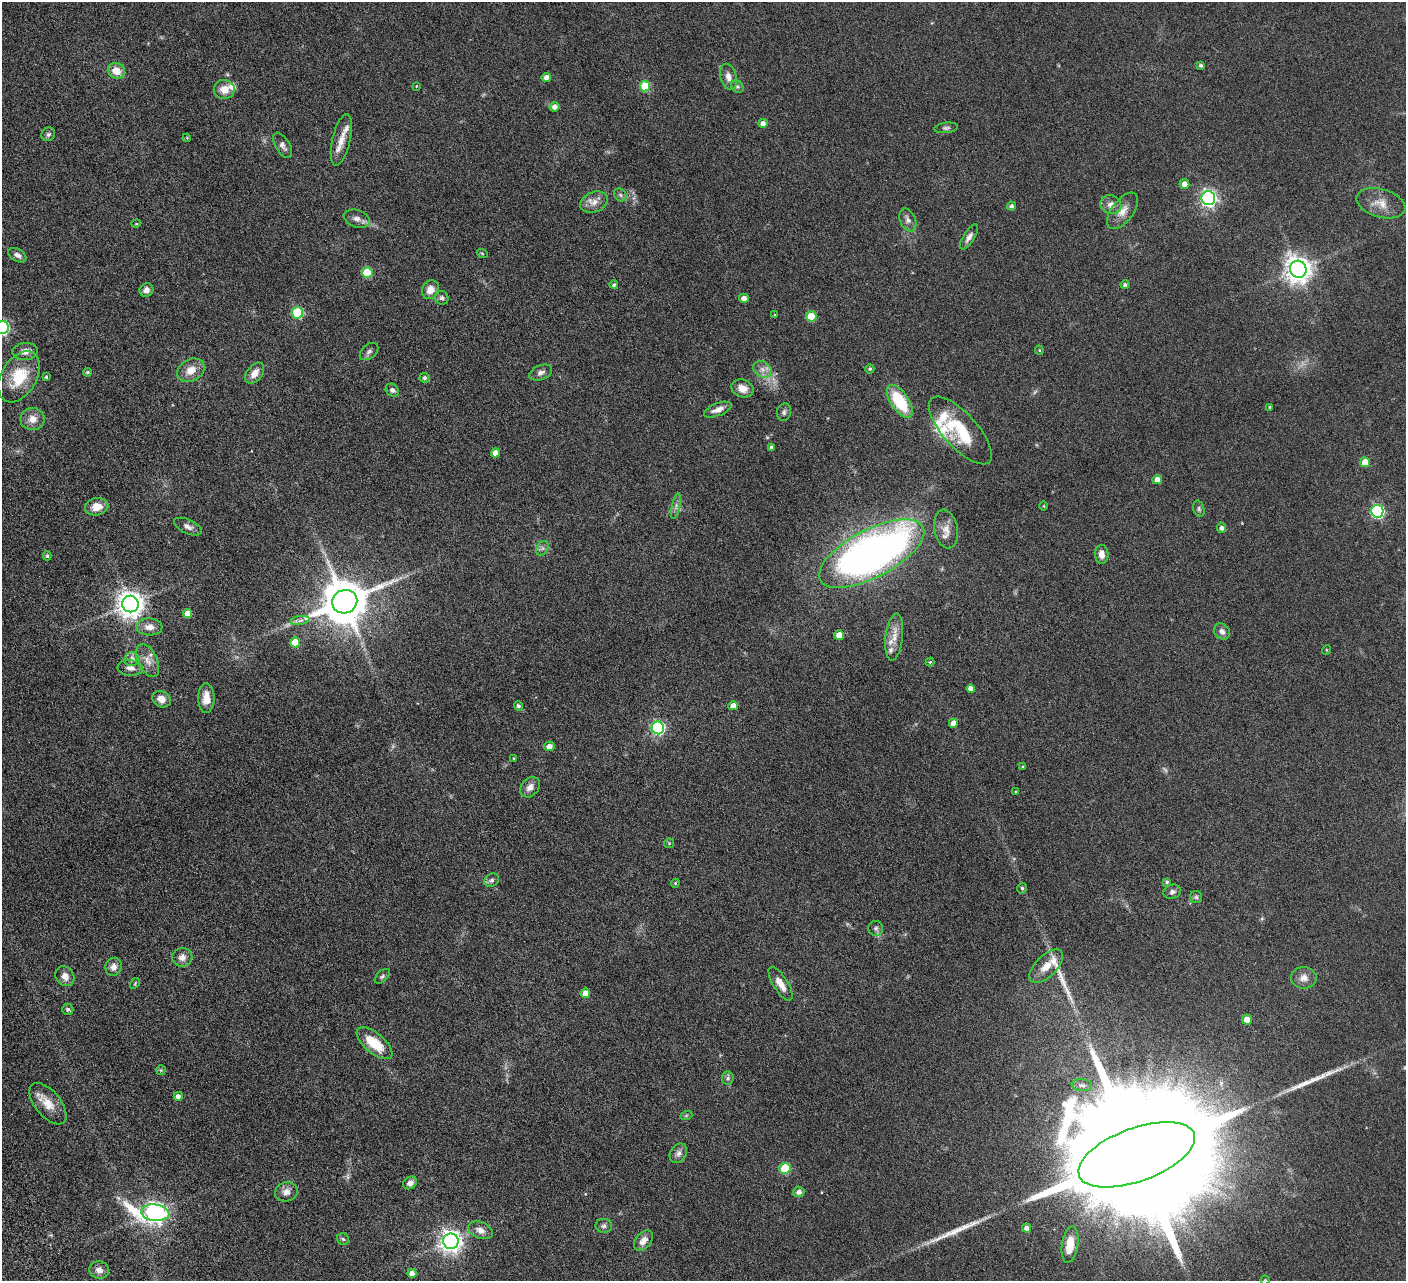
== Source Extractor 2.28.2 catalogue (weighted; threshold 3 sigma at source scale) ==
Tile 7 of 4 x 4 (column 3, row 2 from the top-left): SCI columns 2864-4267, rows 2881-4159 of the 5728 x 5631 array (HDU 1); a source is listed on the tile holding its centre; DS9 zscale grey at full resolution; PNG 1408 x 1283 px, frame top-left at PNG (2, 2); each listed source drawn as its Kron ellipse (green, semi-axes under 4 px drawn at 4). Nothing masked; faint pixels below the display range render black.
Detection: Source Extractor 2.28.2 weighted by HDU 2 'WHT'; one run over the whole footprint, this tile lists its part. Background 0.0566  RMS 0.0062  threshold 0.0255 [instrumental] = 3 sigma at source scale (4.09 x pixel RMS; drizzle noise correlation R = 1.36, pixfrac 0.8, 0.05/0.05 arcsec/px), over >= 5 px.
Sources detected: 160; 6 too faint to see at this stretch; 3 long thin detections or spike segments (spike, bleed or trail) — neither listed nor drawn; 5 inside a brighter listed object's ellipse — not listed separately; the other 146 listed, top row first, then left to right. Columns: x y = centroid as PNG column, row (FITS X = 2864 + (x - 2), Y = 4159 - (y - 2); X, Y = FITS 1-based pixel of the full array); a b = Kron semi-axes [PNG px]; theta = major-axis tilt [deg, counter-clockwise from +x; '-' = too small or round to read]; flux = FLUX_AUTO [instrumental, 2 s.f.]
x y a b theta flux
1201 65 4 3 - 1.1
116 71 9 7 -28 6.8
546 77 5 4 - 2.8
728 77 13 8 -75 4
416 86 3 2 - 0.36
645 86 5 5 - 21
737 87 7 5 -42 1.1
224 89 10 9 - 6.1
555 107 5 5 - 3.2
763 123 4 4 - 2.8
946 128 12 5 6 1.5
48 134 7 6 - 1.4
187 138 4 3 - 0.51
341 140 26 9 77 7.8
283 145 14 7 -58 2.7
1184 184 5 5 - 3.1
620 195 7 5 -46 1.2
1208 198 7 6 - 180
594 202 14 10 21 4.7
1381 203 25 14 -16 7.9
1111 205 10 9 - 3.8
1011 206 4 4 - 1.3
1123 211 21 11 53 6.2
357 219 13 8 -18 3.1
908 220 12 7 -67 2.8
136 224 5 3 - 0.46
969 237 14 5 57 2.5
482 253 5 3 - 0.55
17 255 10 6 -31 2.6
1298 269 9 8 - 580
367 272 5 5 - 23
614 285 4 4 - 1.1
1125 285 4 4 - 1.3
146 290 7 6 - 2.8
430 290 10 8 63 5.6
442 298 7 6 - 1.6
744 298 5 4 - 3
297 313 5 5 - 42
775 315 4 3 - 0.42
811 316 5 5 - 18
2 328 6 6 - 84
1039 350 4 4 - 0.55
25 351 12 8 4 4
369 352 10 7 40 1.8
762 369 10 7 -33 3.3
870 369 4 4 - 0.75
191 370 14 11 29 6.7
87 372 4 4 - 0.94
255 373 12 7 52 5.2
541 373 12 7 22 2.3
19 377 28 17 59 21
46 377 3 3 - 0.68
425 378 5 5 - 1.3
742 388 11 9 -20 4.4
392 390 7 6 - 1.5
900 401 19 9 -56 28
1270 407 3 3 - 0.49
718 410 14 6 21 4.2
784 412 9 7 74 1.6
33 419 12 11 - 5.5
960 430 43 17 -48 28
772 448 4 3 - 1.8
495 453 4 4 - 4
1365 462 5 5 - 7.7
1157 480 5 4 - 3.9
676 506 13 4 78 2
1044 506 5 3 - 0.45
97 507 11 8 12 6.8
1199 509 8 5 -74 1.3
1377 511 6 6 - 84
188 527 15 7 -24 2.7
1222 528 5 4 - 1.9
946 529 20 11 -79 6.1
542 548 8 5 60 1.6
872 554 58 24 28 350
1102 554 9 6 -87 4
47 556 4 4 - 0.93
345 602 12 11 - 2500
130 604 8 8 - 590
187 614 4 4 - 6
300 620 9 4 9 1.8
149 627 13 8 -3 4.8
1222 631 9 7 -45 2.6
839 635 5 4 - 7.3
894 637 24 8 83 6.2
295 642 5 5 - 11
1326 650 5 3 - 0.46
132 659 7 7 - 2.9
148 660 17 9 -65 5.2
930 662 4 4 - 0.61
130 668 13 7 -4 3.2
970 689 4 4 - 3.1
206 698 15 8 90 6.5
161 699 10 7 -32 4.5
518 706 5 4 - 1.3
733 706 4 4 - 4.2
953 723 4 4 - 4.4
658 728 6 6 - 88
549 746 5 4 - 3.1
514 758 4 2 - 0.36
1023 767 3 2 - 0.54
530 787 11 8 49 3.6
1016 792 3 3 - 0.49
669 843 5 5 - 0.61
492 880 8 6 31 1.5
1167 882 4 4 - 0.88
675 883 4 4 - 0.61
1022 888 5 4 - 0.92
1172 892 9 7 22 1.9
1196 897 6 6 - 1.2
876 928 7 7 - 1.4
182 957 10 9 - 3.5
1046 966 21 10 45 9.1
114 967 9 8 - 3.9
65 976 10 9 - 4.2
382 976 9 5 44 1.2
1304 978 13 11 -1 4.3
135 983 6 3 57 0.57
780 984 19 7 -58 5.7
585 993 5 5 - 5.9
68 1009 6 5 - 0.99
1247 1020 5 5 - 6.3
375 1043 22 10 -40 15
161 1070 5 5 - 0.63
728 1078 6 6 - 1.3
1082 1085 10 6 -7 2
178 1096 4 4 - 2.3
48 1104 25 12 -51 9.3
686 1116 6 4 20 0.77
678 1153 10 8 56 2.5
1137 1155 61 26 20 61000
785 1168 5 5 - 25
410 1183 7 5 37 2.6
286 1192 11 9 14 3.6
799 1192 5 5 - 2.3
155 1213 14 8 -6 340
604 1226 8 7 - 1.7
1026 1228 4 4 - 2.4
480 1230 13 8 -22 3.9
343 1239 6 6 - 1.1
451 1241 8 7 - 380
643 1241 11 7 51 4.1
1070 1244 18 8 82 9.6
99 1270 10 8 -14 3.5
412 1273 4 4 - 3.3
1265 1280 4 4 - 0.74
Isophote crosses this tile's border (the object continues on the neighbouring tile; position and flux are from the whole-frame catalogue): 2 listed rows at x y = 2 328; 1265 1280